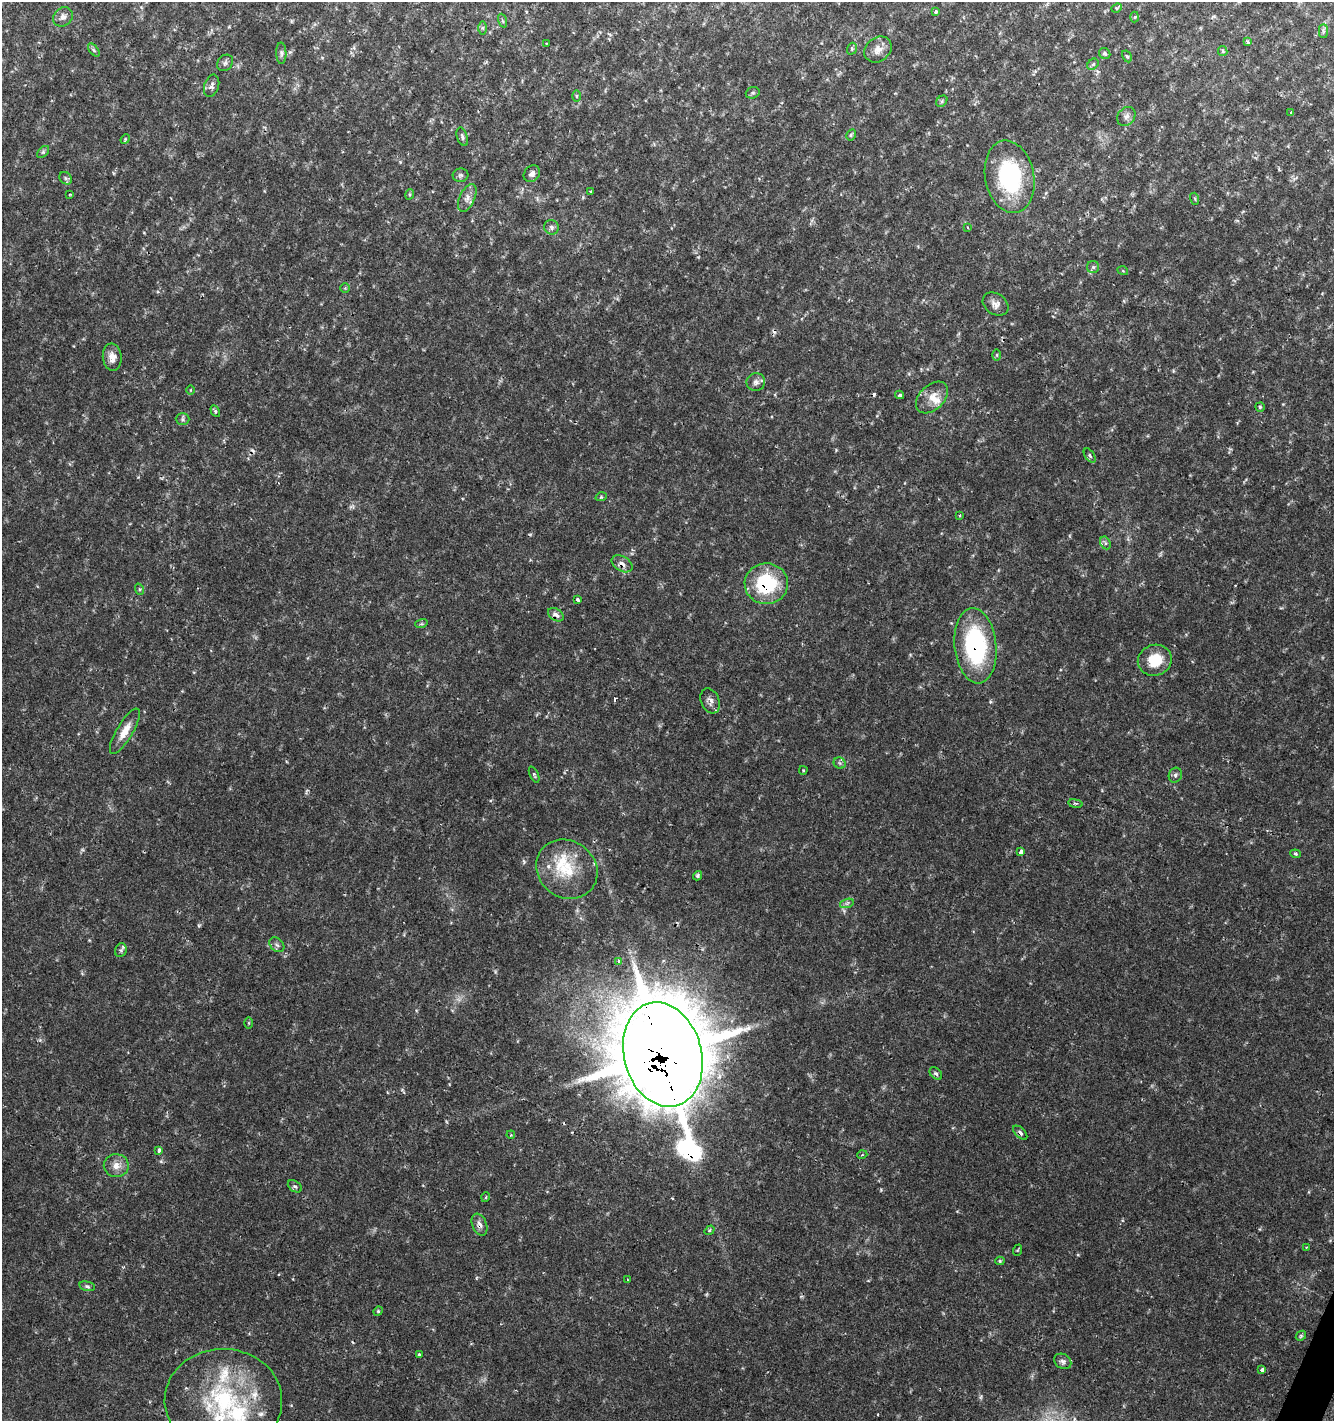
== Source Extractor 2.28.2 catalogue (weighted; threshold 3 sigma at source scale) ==
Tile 6 of 4 x 4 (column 2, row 2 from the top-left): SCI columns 1601-2932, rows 2842-4260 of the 5800 x 5692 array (HDU 1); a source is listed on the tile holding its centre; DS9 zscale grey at full resolution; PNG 1336 x 1423 px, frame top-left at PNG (2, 2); each listed source drawn as its Kron ellipse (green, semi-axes under 4 px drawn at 4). Shown black and unused: <1% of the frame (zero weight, under 2 of 3 exposures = <1% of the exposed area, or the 3 px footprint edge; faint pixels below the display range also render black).
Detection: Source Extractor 2.28.2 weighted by HDU 2 'WHT'; one run over the whole footprint, this tile lists its part. Background 0.0364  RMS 0.0033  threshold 0.015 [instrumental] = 3 sigma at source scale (4.5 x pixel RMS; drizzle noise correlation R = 1.50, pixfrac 1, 0.0396/0.0396 arcsec/px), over >= 5 px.
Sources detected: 115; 1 too faint to see at this stretch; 4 cosmic-ray / hot-pixel residue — neither listed nor drawn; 8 inside a brighter listed object's ellipse — not listed separately; the other 102 listed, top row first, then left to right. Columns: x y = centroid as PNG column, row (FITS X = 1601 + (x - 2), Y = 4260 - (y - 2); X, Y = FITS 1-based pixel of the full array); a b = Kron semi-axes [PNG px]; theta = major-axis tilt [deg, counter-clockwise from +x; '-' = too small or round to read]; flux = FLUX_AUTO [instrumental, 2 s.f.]
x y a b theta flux
1117 8 5 4 - 0.41
936 12 4 3 - 0.82
63 17 11 8 40 1.8
1135 17 5 3 - 0.39
503 21 7 3 -71 0.46
482 28 6 4 -90 0.59
1323 31 7 4 -90 0.69
1247 42 4 3 - 1.3
546 43 3 2 - 0.25
852 49 6 4 72 0.51
878 49 15 11 39 3.1
94 50 8 4 -53 0.6
1223 51 5 4 - 0.52
281 53 10 5 -89 0.91
1105 54 6 5 - 0.7
1127 56 6 4 -61 0.49
225 63 9 7 50 0.93
1093 64 6 5 - 0.57
212 86 11 7 73 1.3
753 93 7 5 19 0.69
576 96 6 4 -90 0.4
942 101 6 5 - 0.59
1291 113 3 3 - 0.57
1126 116 10 8 50 1.6
851 135 6 4 60 0.55
462 137 10 5 -72 0.96
125 139 5 4 - 0.38
43 152 7 4 45 0.65
532 174 9 7 45 1.4
461 175 8 6 13 0.87
1010 177 36 24 -79 35
66 178 7 5 -46 0.79
591 191 3 2 - 0.31
70 194 3 2 - 0.28
410 194 5 3 - 0.41
467 198 15 7 66 2.2
1195 199 6 4 -72 0.41
551 227 7 7 - 1
968 228 3 2 - 0.33
1093 267 6 6 - 0.71
1123 271 5 3 - 0.32
345 288 5 5 - 0.43
996 304 14 10 -36 2.2
997 355 6 4 89 0.39
112 357 13 9 -83 2.8
756 382 9 9 - 1.5
191 390 5 3 - 0.31
899 395 4 3 - 0.63
932 398 19 12 44 4.7
1260 407 4 4 - 0.48
215 411 6 4 -61 0.54
183 419 7 6 - 0.7
1090 455 8 4 -54 0.7
601 497 6 3 17 0.38
960 515 3 3 - 0.49
1105 543 7 5 -63 0.72
622 564 11 7 -31 2
766 584 22 20 1 23
139 589 6 4 -72 0.44
578 600 3 3 - 1.2
556 615 8 6 -34 1.9
421 624 6 4 17 0.47
975 646 38 21 -84 42
1155 660 17 15 20 8.4
710 701 13 9 -68 1.8
125 731 26 8 59 4.6
840 763 6 5 - 0.71
803 770 4 3 - 0.48
534 774 8 3 -65 0.52
1175 775 7 6 - 0.96
1075 804 7 3 -9 0.56
1021 852 4 3 - 1.9
1296 854 5 3 - 0.4
567 869 32 28 -37 15
697 876 5 4 - 0.66
847 903 7 4 18 0.8
277 945 8 6 -43 1.1
121 950 7 5 69 0.74
618 961 4 4 - 0.84
249 1023 6 4 90 0.34
663 1055 53 38 -75 3100
936 1074 7 5 -46 0.79
1020 1133 9 5 -44 1.1
511 1135 4 3 - 0.37
159 1150 4 3 - 1.2
862 1155 5 3 - 0.32
116 1166 12 11 - 3
295 1186 8 5 -36 0.82
486 1197 5 3 - 0.32
479 1225 11 7 -68 1.7
710 1230 5 4 - 0.6
1306 1247 3 2 - 0.37
1018 1250 6 3 70 0.3
1000 1261 4 4 - 0.49
627 1279 3 2 - 0.38
87 1286 8 4 -14 0.82
378 1311 5 4 - 0.46
1301 1336 5 4 - 0.47
419 1354 3 3 - 0.6
1063 1361 9 7 -33 1.2
1262 1370 3 3 - 7.6
223 1400 59 51 -1 49
Overlapping masked pixels (flux is a lower limit): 7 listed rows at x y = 622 564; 766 584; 556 615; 975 646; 663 1055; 1020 1133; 479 1225
Unlisted compact peaks at least as high as the median listed source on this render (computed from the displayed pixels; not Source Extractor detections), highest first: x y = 199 926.